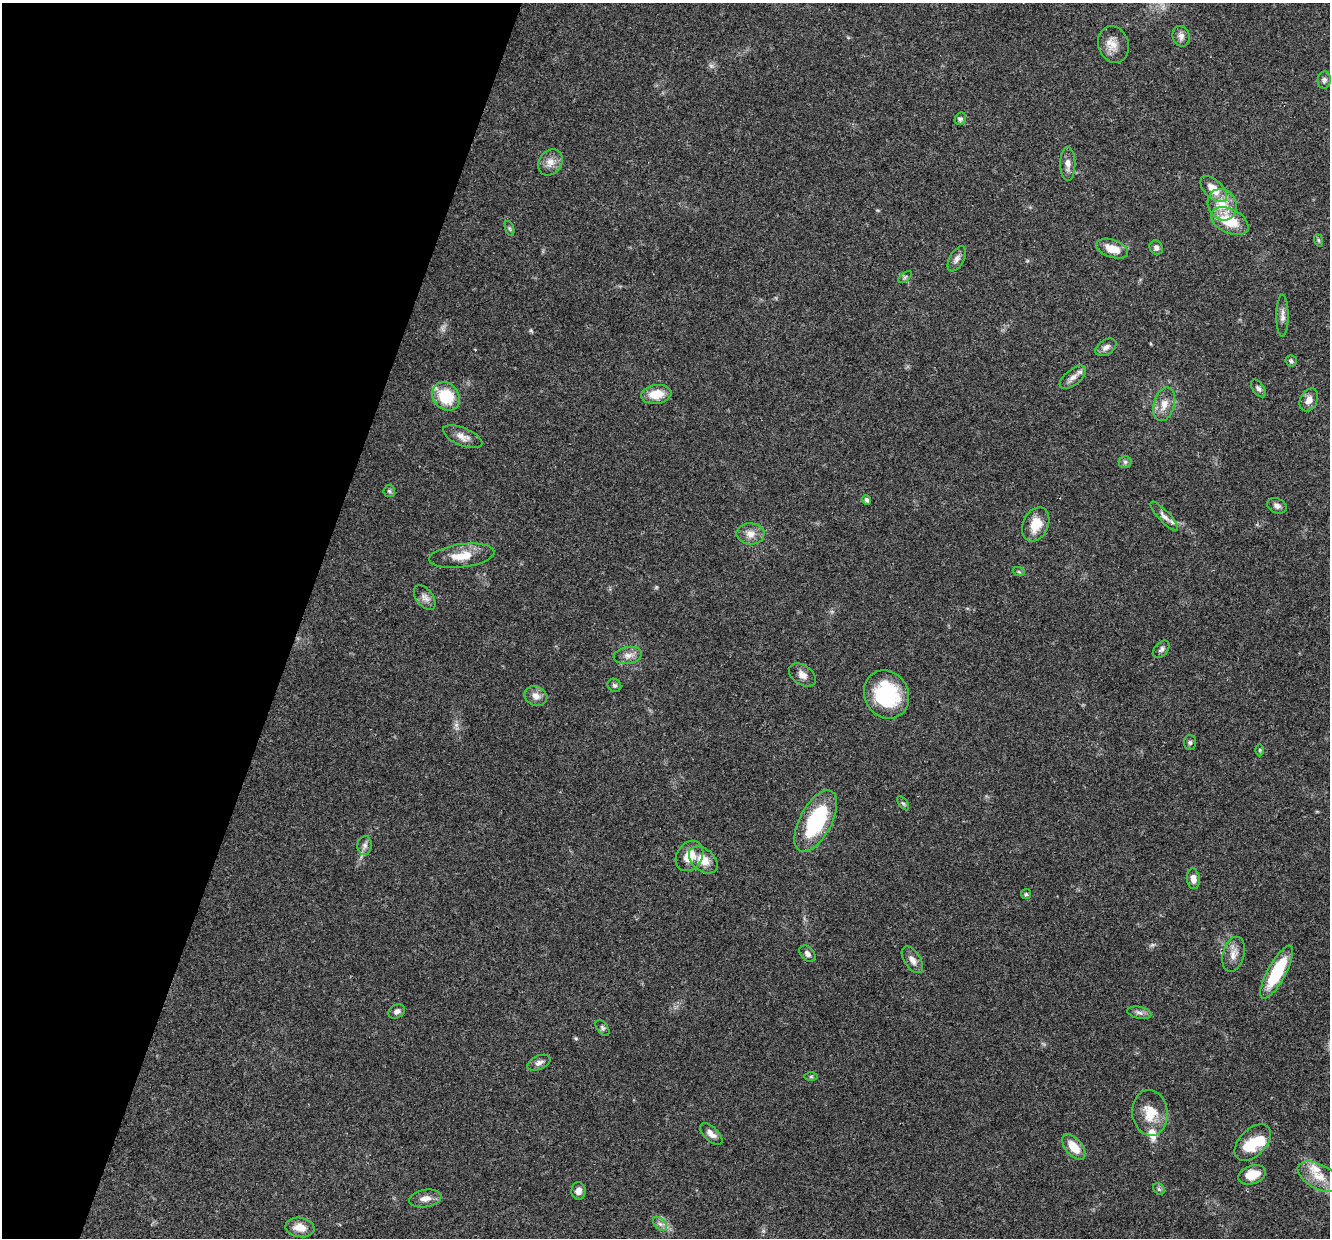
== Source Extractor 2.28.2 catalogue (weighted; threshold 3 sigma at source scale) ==
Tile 9 of 4 x 4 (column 1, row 3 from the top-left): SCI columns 8-1335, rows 1495-2730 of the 5321 x 5335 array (HDU 1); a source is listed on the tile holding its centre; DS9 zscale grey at full resolution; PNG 1332 x 1240 px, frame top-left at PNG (2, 3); each listed source drawn as its Kron ellipse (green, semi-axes under 4 px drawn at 4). Shown black and unused: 23% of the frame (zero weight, under 3 of 4 exposures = <1% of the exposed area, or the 3 px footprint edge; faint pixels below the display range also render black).
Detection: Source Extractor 2.28.2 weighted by HDU 2 'WHT'; one run over the whole footprint, this tile lists its part. Background 0.0537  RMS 0.0049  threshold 0.0218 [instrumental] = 3 sigma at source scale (4.5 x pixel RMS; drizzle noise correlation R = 1.50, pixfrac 1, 0.05/0.05 arcsec/px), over >= 5 px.
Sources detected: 75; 1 too faint to see at this stretch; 1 inside a brighter object's white glare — neither listed nor drawn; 3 inside a brighter listed object's ellipse — not listed separately; the other 70 listed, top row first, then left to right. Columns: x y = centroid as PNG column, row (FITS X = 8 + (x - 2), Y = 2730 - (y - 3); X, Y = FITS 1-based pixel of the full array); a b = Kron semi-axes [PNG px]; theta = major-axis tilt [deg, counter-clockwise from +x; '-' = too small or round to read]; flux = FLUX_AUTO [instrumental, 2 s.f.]
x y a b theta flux
1181 36 10 8 -74 2.4
1113 45 18 15 -72 6.1
1324 80 9 6 83 1.3
960 119 6 5 - 1.1
550 162 14 11 51 4.2
1068 164 17 7 -89 3.3
1214 189 16 9 -44 8.2
1222 205 16 14 -64 8.9
1230 221 20 12 -27 16
509 229 8 3 -71 0.76
1318 240 6 4 -70 0.7
1156 248 7 6 - 1.6
1112 249 17 9 -19 7.6
957 259 14 7 61 2.3
905 277 8 4 38 0.94
1282 316 21 6 90 2.7
1106 347 11 7 32 2.2
1291 361 6 5 - 1
1073 377 16 7 39 3
1258 388 10 5 -56 1.5
656 394 15 9 7 8.4
446 396 15 12 -48 19
1309 400 12 8 63 3.4
1164 404 17 10 75 5
463 437 21 9 -23 4
1125 462 6 6 - 1.1
389 491 6 5 - 0.88
867 500 5 4 - 1.1
1277 506 10 7 -24 2
1164 516 19 5 -47 2.6
1036 524 18 12 66 9
750 534 14 10 -2 4.1
462 556 33 11 7 9.5
1019 572 6 4 -19 0.56
425 597 14 8 -52 2.7
1161 649 10 6 50 1.4
628 655 14 8 10 3.2
802 675 15 10 -35 3.3
614 685 7 6 - 1
886 694 25 22 -60 36
536 696 12 9 -22 3.3
1190 742 7 6 - 1
1260 750 6 4 90 0.57
903 803 8 4 -53 0.84
816 821 34 16 62 39
365 846 9 7 86 1.9
689 856 16 12 57 7.8
703 860 16 11 -41 6.9
1193 879 10 6 -84 2.8
1026 894 5 5 - 0.7
807 954 9 6 -46 1.8
1233 954 18 10 75 4.3
912 960 15 8 -57 3.2
1277 972 30 9 61 25
397 1011 9 6 30 1.6
1139 1013 12 6 -11 1.8
602 1028 9 5 -54 1.1
539 1063 12 7 24 2.1
811 1077 6 4 0 0.6
1150 1113 23 17 -83 11
711 1134 14 7 -43 3
1253 1143 22 13 45 15
1074 1147 15 8 -51 8.4
1252 1175 14 9 19 8.6
1319 1177 23 12 -27 8.7
1159 1189 6 5 - 0.92
578 1191 9 7 88 2.6
425 1198 16 8 10 3.7
660 1224 8 5 -44 1.5
300 1227 14 9 -10 5.5